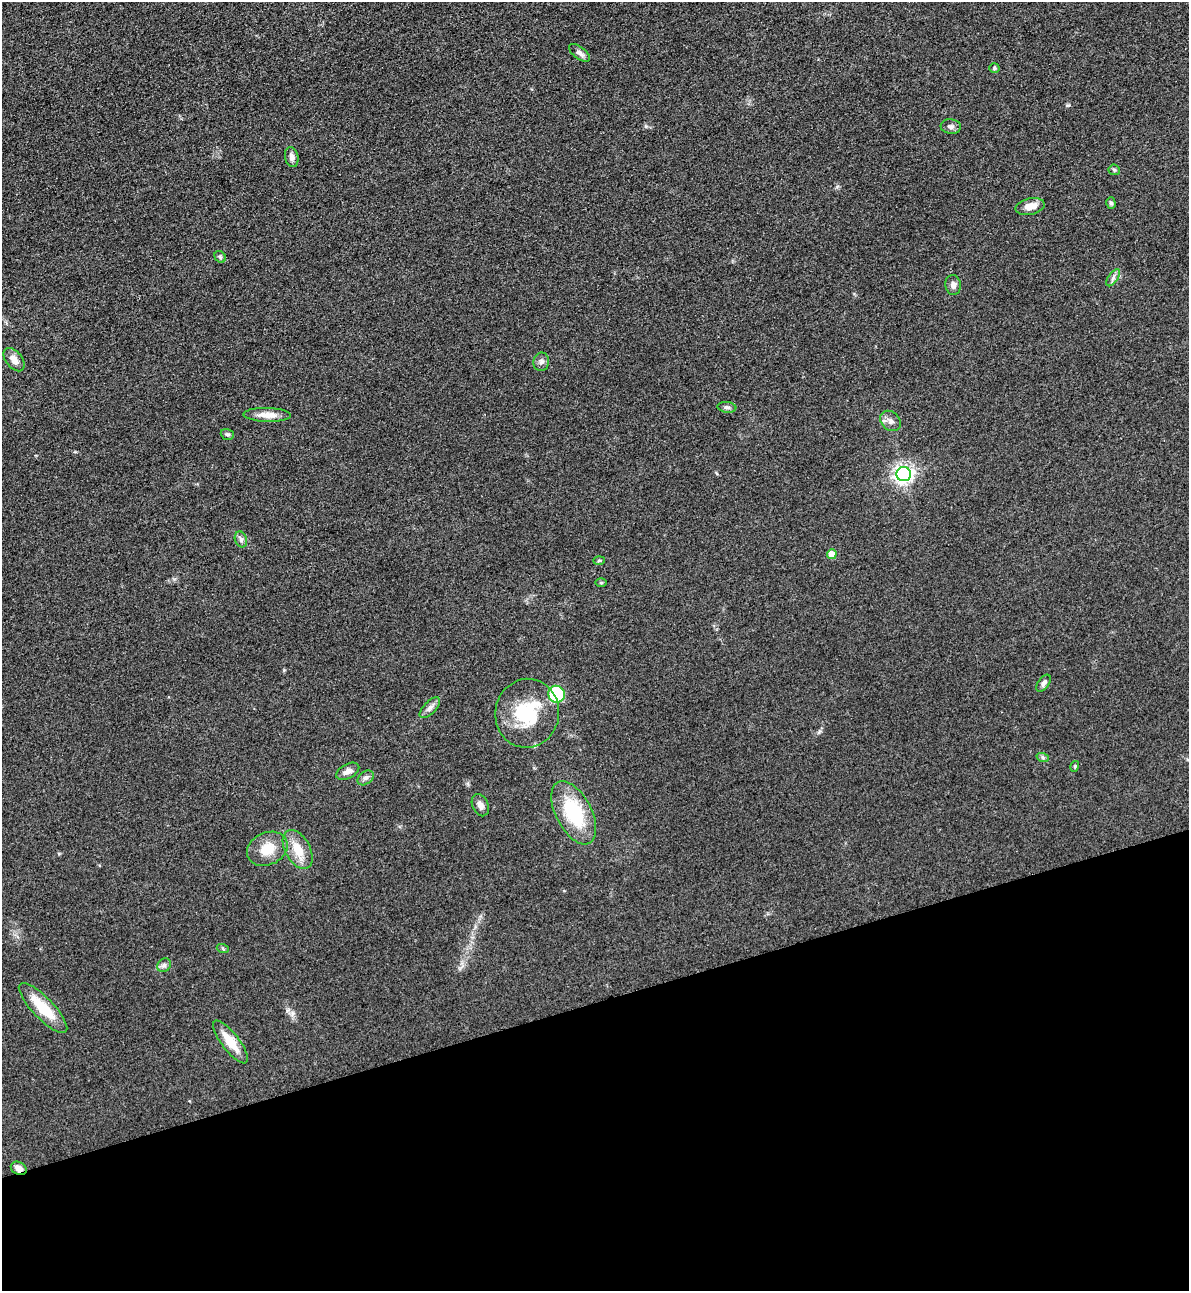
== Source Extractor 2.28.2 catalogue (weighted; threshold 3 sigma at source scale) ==
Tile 14 of 4 x 4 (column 2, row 4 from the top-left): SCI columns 1472-2658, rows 29-1317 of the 5195 x 5212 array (HDU 1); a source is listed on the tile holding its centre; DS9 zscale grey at full resolution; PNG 1191 x 1293 px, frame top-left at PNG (2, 2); each listed source drawn as its Kron ellipse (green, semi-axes under 4 px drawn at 4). Shown black and unused: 22% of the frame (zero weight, under 3 of 4 exposures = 3% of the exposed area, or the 3 px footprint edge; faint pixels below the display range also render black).
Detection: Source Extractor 2.28.2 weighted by HDU 2 'WHT'; one run over the whole footprint, this tile lists its part. Background 0.0675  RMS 0.0084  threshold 0.0378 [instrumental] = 3 sigma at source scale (4.5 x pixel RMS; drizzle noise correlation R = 1.50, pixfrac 1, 0.05/0.05 arcsec/px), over >= 5 px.
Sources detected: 40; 1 inside a brighter object's white glare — neither listed nor drawn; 1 inside a brighter listed object's ellipse — not listed separately; the other 38 listed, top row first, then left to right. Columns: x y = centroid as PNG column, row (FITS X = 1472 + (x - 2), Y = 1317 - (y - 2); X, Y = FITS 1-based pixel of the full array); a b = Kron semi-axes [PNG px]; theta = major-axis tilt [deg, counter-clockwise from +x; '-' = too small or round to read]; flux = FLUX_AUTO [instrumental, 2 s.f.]
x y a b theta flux
579 53 12 6 -38 4.1
994 68 5 5 - 1.4
951 126 10 7 -4 2.9
292 157 10 6 -79 3.7
1114 170 6 5 - 1.3
1111 203 6 4 -75 1.6
1030 206 15 8 13 8.7
220 257 6 5 - 1.4
1113 278 10 5 55 2.8
953 285 10 7 -82 3.8
14 360 13 8 -51 5.8
541 362 9 8 - 3.1
727 407 9 5 -5 2.1
267 415 24 7 -1 8.7
891 421 11 9 -44 4.6
227 434 7 5 -20 1.6
904 474 7 7 - 370
241 539 8 6 -71 2.4
832 554 5 5 - 10
599 560 6 4 2 1
601 583 5 3 - 0.83
1044 683 10 5 55 2.7
557 694 8 8 - 50
430 708 13 6 45 3.6
527 713 34 32 79 46
1043 758 6 4 -19 1.4
1075 766 5 3 - 0.93
348 771 12 7 28 4.6
366 778 9 6 39 2.4
480 805 11 8 -66 4.6
574 813 34 18 -62 51
267 849 21 16 25 16
298 850 21 12 -61 16
223 949 6 4 -20 1.1
164 965 7 6 - 2.2
43 1008 33 10 -46 27
230 1042 26 8 -52 18
19 1168 8 6 -27 5.3
Overlapping masked pixels (flux is a lower limit): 1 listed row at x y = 19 1168